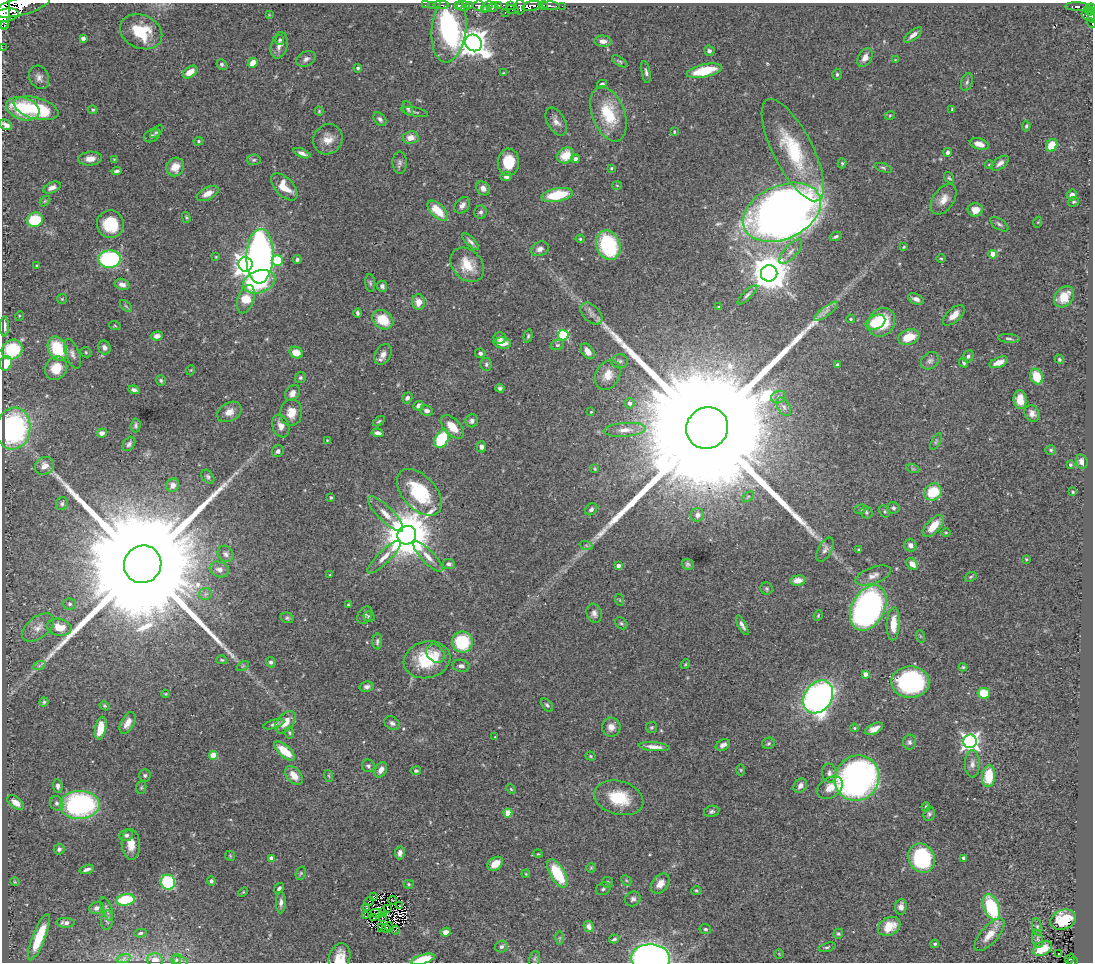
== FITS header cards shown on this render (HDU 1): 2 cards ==
NAXIS1  =                 1091
NAXIS2  =                  960

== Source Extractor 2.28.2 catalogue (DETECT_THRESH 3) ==
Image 1091 x 960 px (HDU 1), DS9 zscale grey, 1 PNG px = 1 image px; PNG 1095 x 964 px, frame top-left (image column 1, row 960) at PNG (2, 3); each listed source drawn as its Kron ellipse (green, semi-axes under 4 px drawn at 4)
Background 0.72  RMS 0.03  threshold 0.0903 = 3 sigma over >= 5 px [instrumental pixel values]
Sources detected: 422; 3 with non-positive FLUX_AUTO (blend fragments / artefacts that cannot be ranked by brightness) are neither listed nor drawn; the other 419 listed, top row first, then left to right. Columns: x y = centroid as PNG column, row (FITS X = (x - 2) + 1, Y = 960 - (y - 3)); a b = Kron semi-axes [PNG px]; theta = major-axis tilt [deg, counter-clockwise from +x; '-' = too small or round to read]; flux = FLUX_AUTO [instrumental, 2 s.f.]
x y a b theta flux
425 5 2 2 - 7.9
432 5 2 2 - 6.5
441 5 7 2 0 44
458 5 4 3 - 240
478 5 5 5 - 380
498 5 3 2 - 77
510 5 4 3 - 180
543 5 4 3 - 200
22 6 29 9 16 2600
463 6 6 4 0 580
470 6 4 3 - 190
487 6 6 3 48 110
532 6 9 5 13 570
551 6 9 3 -6 300
562 6 2 2 - 29
493 7 5 3 - 210
520 7 7 5 83 190
1077 7 12 3 -1 130
1091 8 4 3 - 110
3 9 20 7 -88 2200
484 9 3 3 - 53
512 9 6 3 -10 15
1088 10 5 3 - 8
505 13 3 2 - 8.2
5 15 14 6 9 1800
269 15 4 4 - 1.7
1092 15 8 2 -82 22
1088 16 7 4 -30 62
1091 23 5 2 - 4.8
5 25 2 2 - 16000
449 28 34 17 83 640
141 32 22 16 -23 78
913 35 11 4 37 9.8
83 38 4 4 - 11
280 40 5 4 - 2.9
603 41 8 5 -4 15
474 43 9 8 - 2500
279 45 13 8 75 12
2 48 2 2 - 4.4
709 51 5 5 - 5.6
865 57 10 6 60 14
306 59 10 7 27 8.2
895 60 3 3 - 1.5
620 61 9 4 -33 3.2
253 63 5 4 - 27
222 64 5 5 - 4.2
358 68 4 4 - 3
704 71 18 6 13 67
190 72 8 5 36 26
646 72 11 4 -80 5.5
503 73 3 3 - 1.7
837 74 5 4 - 3.5
39 77 12 9 -64 12
967 82 9 5 74 5.3
602 84 5 4 - 6.5
36 108 23 10 -16 140
408 108 7 5 -66 5.7
23 109 17 11 -18 120
952 109 3 2 - 1.5
93 110 5 4 - 3
319 111 4 4 - 2.3
415 112 14 3 -10 3.2
608 114 28 16 -69 92
890 115 5 3 - 1.9
380 119 7 5 -46 6.7
556 121 15 8 -60 13
6 125 7 4 -30 9.1
1026 126 5 4 - 3.4
157 132 8 4 43 4
674 132 3 2 - 1.9
152 136 8 6 26 5.7
411 138 8 6 8 19
328 139 15 14 - 25
198 141 5 4 - 2.8
979 144 10 5 -17 17
1052 145 6 5 - 41
793 150 56 19 -63 150
948 152 4 4 - 6.4
302 153 9 4 -22 9.5
566 155 9 7 35 39
90 159 12 7 4 18
114 159 3 3 - 1.6
575 159 4 4 - 9.8
254 160 7 5 3 3.9
508 162 13 10 89 53
400 163 11 7 -90 7
842 163 5 4 - 3.2
1000 163 10 5 36 9.8
989 165 4 3 - 1.5
175 167 9 8 - 28
611 168 3 2 - 1.9
883 168 9 4 -18 3.9
116 171 5 3 - 4.3
506 177 5 4 - 5.8
949 178 6 4 -53 2.9
617 185 5 3 - 1.5
284 187 17 9 -46 37
52 188 9 5 24 10
483 188 8 6 -43 11
208 193 12 6 27 19
557 195 16 6 11 83
1072 195 5 5 - 9.9
943 199 17 10 54 22
45 201 6 3 44 2.3
1073 202 6 4 27 3.1
462 205 9 6 49 9.8
975 210 8 6 -1 19
438 211 13 6 -45 50
481 212 6 6 - 5.4
782 212 41 26 24 2600
186 217 5 4 - 2.9
35 220 8 7 - 84
1038 222 5 3 - 1.8
110 224 14 13 - 75
999 224 10 5 -34 5.6
836 236 6 3 27 4.1
580 239 4 4 - 2.8
471 242 11 4 -46 7
608 245 15 11 -70 190
904 247 3 2 - 2.1
540 249 9 7 25 11
791 252 15 6 47 11
993 254 4 4 - 45
260 256 27 13 88 1000
216 257 4 4 - 1.9
941 258 5 3 - 1.9
110 259 11 8 3 280
297 259 4 4 - 4.3
277 260 5 5 - 100
245 264 7 7 - 1500
37 265 3 2 - 1.5
467 265 19 14 -47 48
769 273 8 8 - 6000
259 282 17 11 19 150
370 283 9 5 -84 3.8
122 284 7 5 -20 10
382 286 5 5 - 6.1
747 295 13 4 45 6
1064 297 11 9 51 37
62 299 5 5 - 2.4
246 299 15 8 71 60
916 299 8 5 -21 11
418 302 8 6 -87 22
126 306 7 4 -45 3.1
719 307 3 2 - 1.7
826 311 14 4 37 10
357 313 5 3 - 4.5
591 314 13 8 -44 12
954 315 13 6 42 18
19 316 5 3 - 1.8
851 319 4 3 - 2.6
383 320 11 9 -34 51
875 322 10 7 26 44
882 322 15 13 59 110
4 326 10 4 -90 10
115 326 6 3 -20 2.3
563 335 5 5 - 190
157 336 6 4 7 12
528 336 7 4 75 3.1
909 337 11 7 19 46
500 338 6 6 - 8.1
1009 338 11 3 -5 4.2
502 343 9 5 -6 23
557 345 7 5 14 3.7
104 348 7 6 - 9
12 349 10 9 - 120
57 349 12 9 -66 96
588 351 9 5 -55 18
86 352 5 4 - 3.1
296 352 7 5 -26 32
480 353 5 5 - 5.5
72 354 15 7 -69 9.9
383 354 11 7 61 14
968 356 6 5 - 4.9
1059 359 5 4 - 3.5
620 361 8 7 - 5.9
930 361 10 7 41 8
999 362 10 5 21 17
6 363 7 6 - 43
964 363 6 4 -65 3.7
486 364 6 5 - 4.8
837 364 4 3 - 2.8
56 368 12 10 58 39
191 370 5 3 - 1.7
608 375 16 12 61 26
1037 377 8 6 -67 52
300 378 6 5 - 4.1
161 380 5 4 - 3.8
500 388 4 4 - 5.5
134 390 6 4 -9 6.5
292 393 8 6 56 13
778 397 7 6 - 5.7
407 398 6 5 - 6.1
1020 400 9 6 -85 28
630 403 5 5 - 9.1
419 406 5 4 - 13
784 407 10 6 -61 8
427 411 6 5 - 7.1
229 412 13 9 29 19
591 412 3 2 - 1.7
291 413 13 11 84 27
1032 413 8 7 - 10
379 421 7 4 31 3.1
472 421 6 6 - 6.6
136 425 7 5 88 4.6
281 426 11 8 -70 16
452 427 14 8 -45 31
707 428 21 20 - 250000
13 429 21 17 82 340
625 430 21 7 4 20
102 433 5 4 - 10
378 433 6 4 -7 8.2
442 439 9 6 59 130
327 440 3 3 - 1.8
936 442 9 4 64 3.8
129 444 8 5 55 6
481 447 5 4 - 8.6
1051 450 5 4 - 3.2
278 451 6 5 - 7.1
1082 462 7 5 -71 12
1070 465 3 3 - 3.9
44 466 10 8 36 17
595 469 4 4 - 2.3
913 469 6 4 -18 3.1
208 477 8 5 -51 4.8
173 485 7 6 - 12
419 492 28 16 -48 130
933 492 9 8 - 68
1073 492 3 3 - 2.1
331 497 3 3 - 3
748 497 7 3 38 2.9
62 504 6 6 - 4.6
893 508 6 5 - 4.5
591 509 7 5 42 6
860 509 6 4 22 2.8
885 511 6 4 -58 3.3
866 512 6 5 - 4.2
386 514 24 7 -45 23
697 515 7 6 - 11
933 526 14 6 47 34
946 532 5 3 - 1.9
407 535 9 9 - 11000
586 545 7 4 -19 3.4
910 545 6 6 - 11
825 549 13 7 61 8.6
859 549 3 3 - 2.8
226 554 9 7 -49 7.3
384 557 22 6 44 19
428 557 20 6 -46 18
1026 559 3 3 - 1.8
143 564 19 18 - 160000
449 564 6 5 - 6
688 564 6 5 - 4.5
912 564 7 5 -42 16
618 566 4 3 - 9.7
219 569 10 7 -19 11
330 575 3 3 - 1.8
873 576 19 8 20 15
971 577 6 4 22 3.1
798 580 8 5 6 17
767 589 6 6 - 3.7
206 594 6 6 - 4.9
620 600 6 4 -71 2.7
70 604 6 5 - 4.7
348 605 3 3 - 2.7
868 608 24 16 62 680
594 613 10 7 -73 8.7
365 615 9 6 57 5.2
818 616 5 3 - 2.2
369 617 5 5 - 3.3
287 618 6 5 - 3.8
621 623 7 5 -43 3.8
893 624 16 6 87 34
742 625 11 4 -62 7.7
38 627 18 10 38 20
59 627 12 8 -10 33
920 636 6 4 -72 2.6
377 641 8 5 89 4.8
462 642 10 10 - 120
435 653 10 8 -45 14
222 660 5 4 - 2.8
427 660 23 18 13 98
271 662 5 4 - 4.7
685 664 5 4 - 2.3
39 666 7 4 19 4.1
243 666 6 4 35 2.5
461 666 8 6 -10 8.2
963 667 4 4 - 2.4
865 674 4 4 - 13
910 682 19 16 -1 300
367 687 7 5 12 6.8
984 693 6 5 - 58
165 694 4 4 - 1.8
818 697 18 13 56 910
44 702 4 4 - 3.3
547 705 7 5 -50 4.2
105 706 5 4 - 2.9
285 722 13 8 49 28
127 723 12 6 61 16
392 723 8 6 -39 6.7
274 724 11 4 17 5.2
611 727 9 9 - 14
652 727 5 5 - 3.3
101 728 11 5 78 40
854 728 4 3 - 2.4
874 729 10 5 26 14
289 732 6 4 -82 2.7
495 737 4 3 - 1.5
970 741 7 6 - 860
909 742 7 6 - 5.5
768 743 6 5 - 3.8
723 745 8 5 29 9.3
654 747 16 4 -5 14
285 751 13 5 -41 47
213 755 4 4 - 48
591 756 5 4 - 2.5
972 764 13 7 -89 12
368 766 6 6 - 4.5
381 770 8 5 62 13
741 770 6 4 -89 2.3
416 771 5 4 - 4.8
829 773 9 7 -80 8.2
145 775 6 6 - 4.1
294 776 11 7 -49 24
329 776 6 3 -71 2.4
989 776 11 6 85 73
857 778 23 22 - 900
58 786 7 5 -86 6.1
800 786 8 6 49 10
141 787 6 5 - 3.1
830 788 14 9 32 22
511 789 5 4 - 2.4
619 798 25 16 -16 75
16 802 9 5 -37 13
57 803 7 6 - 5.2
80 805 20 14 1 320
926 807 4 3 - 3.2
712 811 8 5 12 5.2
508 813 4 4 - 62
929 814 7 5 74 4.5
126 835 7 6 - 5.6
131 844 15 9 -86 24
59 849 5 5 - 5.2
400 853 7 5 78 8.9
538 854 5 3 - 1.6
230 856 5 4 - 2.3
272 858 4 4 - 16
922 858 15 13 -64 210
963 858 4 3 - 4
495 864 8 6 37 29
591 868 5 4 - 2.4
87 869 7 3 18 6.9
301 873 7 5 71 3.6
557 873 16 7 -59 92
526 874 4 3 - 1.9
626 880 6 4 -45 2.7
211 881 4 4 - 5.7
15 882 5 3 - 1.6
168 882 7 7 - 180
607 882 5 5 - 4.2
409 884 5 4 - 2.9
660 884 11 8 50 20
279 888 6 4 54 4.9
603 889 7 6 - 4.4
696 890 5 4 - 2.7
243 892 5 3 - 2
374 896 3 2 - 1.8
633 899 8 7 - 6.5
125 900 9 5 8 120
393 900 4 2 - 0.91
369 901 5 2 - 1.4
281 902 11 5 88 8.7
399 906 3 2 - 2.8
901 907 8 6 84 9.3
991 907 13 7 -70 170
96 908 7 6 - 8.1
366 908 4 3 - 3
106 909 12 5 -70 6
388 909 2 2 - 0.56
382 912 3 2 - 1.1
377 913 6 3 -22 2.2
366 916 3 2 - 1.3
374 917 2 2 - 2.1
382 917 3 2 - 1.2
107 920 10 6 85 5.7
1063 920 13 9 21 65
65 923 9 5 -1 7.9
589 926 6 4 -59 11
889 926 12 8 30 40
389 927 4 2 - 0.78
1037 927 9 5 -78 4.3
382 928 2 2 - 1.7
386 928 4 2 - 0.51
705 929 6 5 - 4
395 930 4 2 - 1.6
446 932 5 4 - 14
140 933 6 4 11 3.4
838 934 5 4 - 3.2
989 935 20 8 49 30
39 937 24 6 68 71
560 938 6 4 89 3.3
614 939 5 3 - 3.1
1038 939 9 5 -78 5.1
935 944 4 4 - 3.2
501 947 6 6 - 6.4
827 947 9 4 17 3.6
1042 948 10 6 23 46
1058 953 3 2 - 2.9
779 954 4 4 - 2
124 958 7 4 20 3.9
340 958 15 10 74 36
650 958 19 14 -1 810
423 959 12 4 17 71
534 959 8 5 74 4.3
1070 959 5 3 - 21
155 960 8 6 -10 14
176 960 6 4 -87 3.1
180 960 8 4 -18 3.4
1072 961 5 3 - 51
At the frame edge (FLAGS 8, measured only in part): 13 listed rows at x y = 22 6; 1091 8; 3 9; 5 15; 1092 15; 1091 23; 2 48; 6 125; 340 958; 650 958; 423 959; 155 960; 1072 961
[3 non-positive-flux detections neither listed nor drawn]